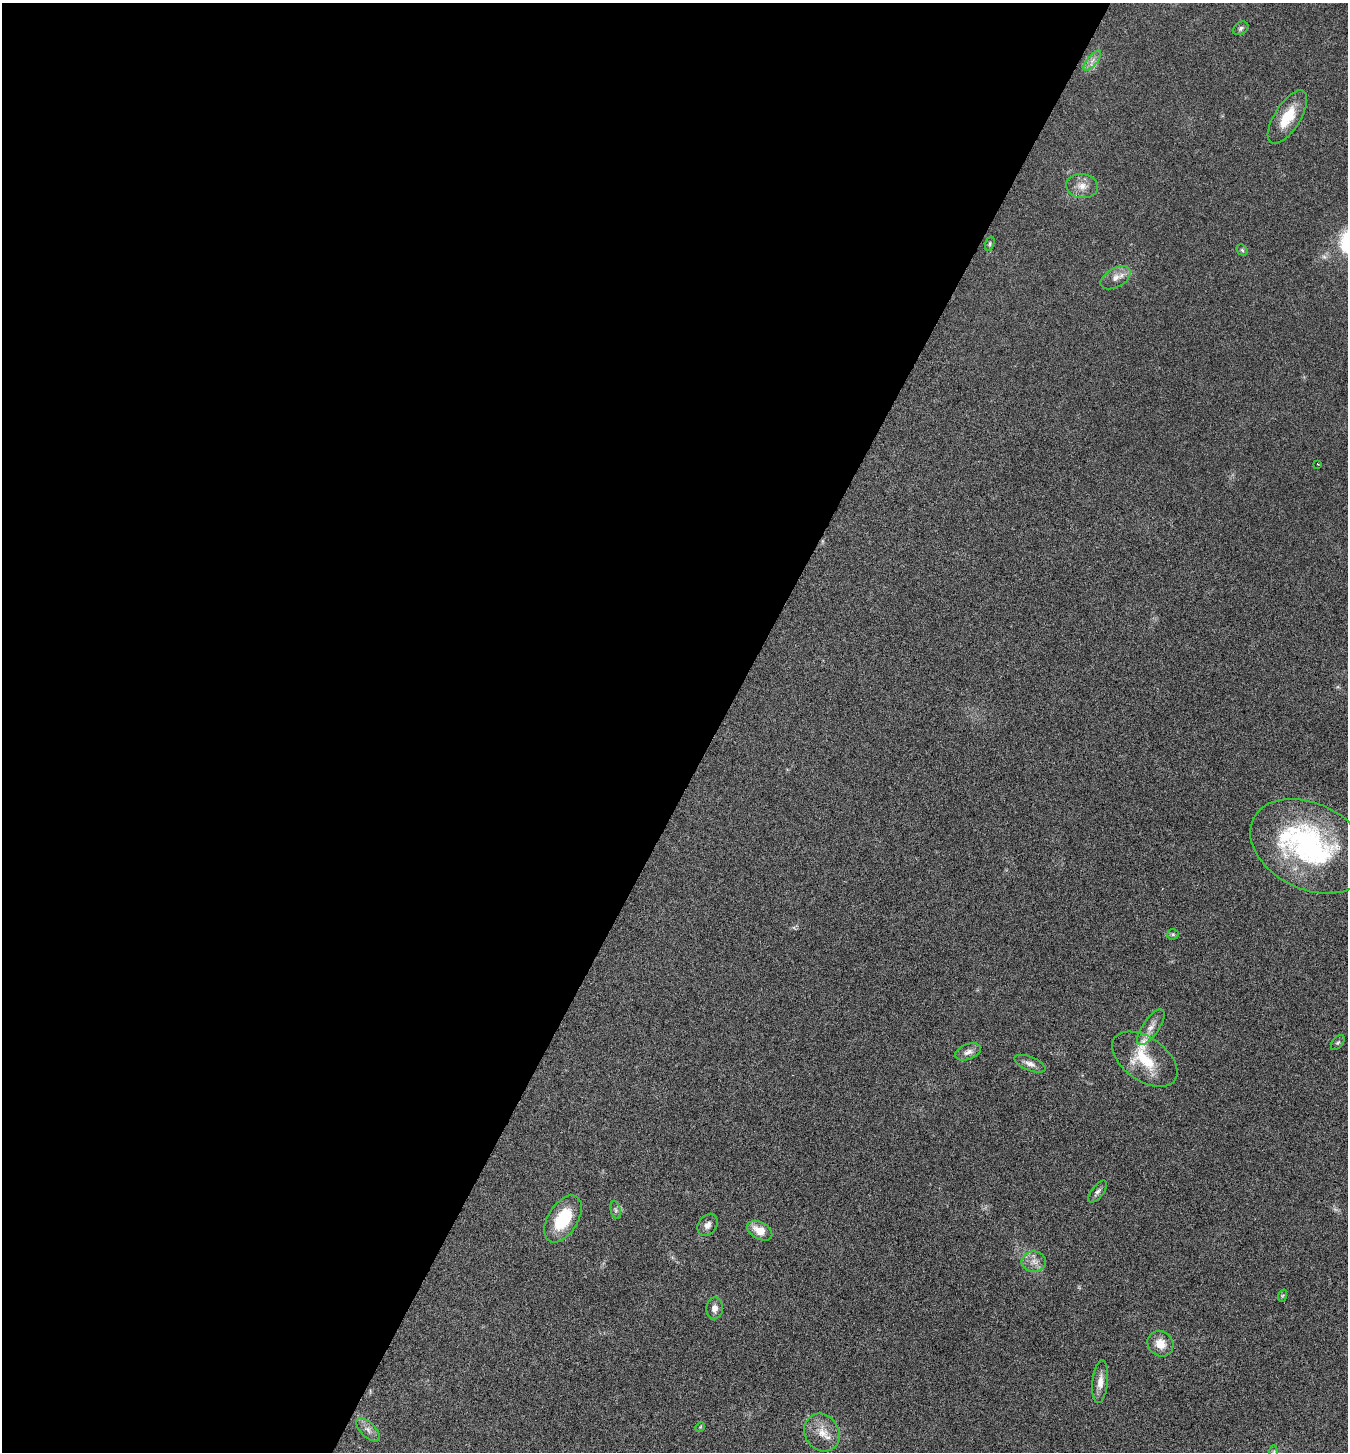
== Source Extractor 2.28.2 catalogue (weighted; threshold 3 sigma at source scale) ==
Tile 5 of 4 x 4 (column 1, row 2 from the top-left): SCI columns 291-1636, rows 2908-4357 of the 5824 x 5817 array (HDU 1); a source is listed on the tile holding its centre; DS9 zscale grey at full resolution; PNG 1350 x 1454 px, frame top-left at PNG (2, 3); each listed source drawn as its Kron ellipse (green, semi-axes under 4 px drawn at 4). Shown black and unused: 53% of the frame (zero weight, under 3 of 6 exposures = <1% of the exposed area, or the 3 px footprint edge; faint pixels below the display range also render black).
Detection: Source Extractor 2.28.2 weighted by HDU 2 'WHT'; one run over the whole footprint, this tile lists its part. Background 0.0356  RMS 0.0039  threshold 0.0158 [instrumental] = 3 sigma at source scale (4.09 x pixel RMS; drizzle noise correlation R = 1.36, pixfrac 0.8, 0.05/0.05 arcsec/px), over >= 5 px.
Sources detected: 32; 1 too faint to see at this stretch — neither listed nor drawn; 2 inside a brighter listed object's ellipse — not listed separately; the other 29 listed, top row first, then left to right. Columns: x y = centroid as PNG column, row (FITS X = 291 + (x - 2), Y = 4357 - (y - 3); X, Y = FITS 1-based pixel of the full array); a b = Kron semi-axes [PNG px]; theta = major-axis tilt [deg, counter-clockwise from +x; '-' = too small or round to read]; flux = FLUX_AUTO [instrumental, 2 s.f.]
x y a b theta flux
1241 28 8 6 34 0.91
1092 61 12 5 50 1.8
1287 117 31 13 58 9.8
1082 186 16 12 -7 3.6
990 244 7 4 73 0.58
1242 250 6 5 - 0.56
1116 278 16 9 30 2.9
1318 464 2 2 - 0.23
1309 846 62 43 -27 68
1173 934 5 5 - 0.57
1151 1027 21 8 55 3
1338 1043 9 5 51 0.67
968 1052 13 7 21 2.3
1145 1059 37 21 -35 14
1030 1064 17 7 -22 2
1098 1192 13 5 51 1.2
616 1210 9 5 -77 0.72
563 1219 26 15 58 15
708 1225 12 9 56 2
760 1231 13 8 -29 5.1
1034 1262 12 10 -1 2.8
1282 1296 6 4 71 0.46
715 1308 11 8 88 2.2
1160 1344 13 12 - 4.6
1100 1382 21 7 84 3.3
700 1427 5 4 - 0.43
368 1430 15 7 -45 2
822 1433 20 17 -56 6
1274 1452 7 4 89 0.65
Isophote crosses this tile's border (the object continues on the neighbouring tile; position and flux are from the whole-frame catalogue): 2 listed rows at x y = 1309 846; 1274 1452